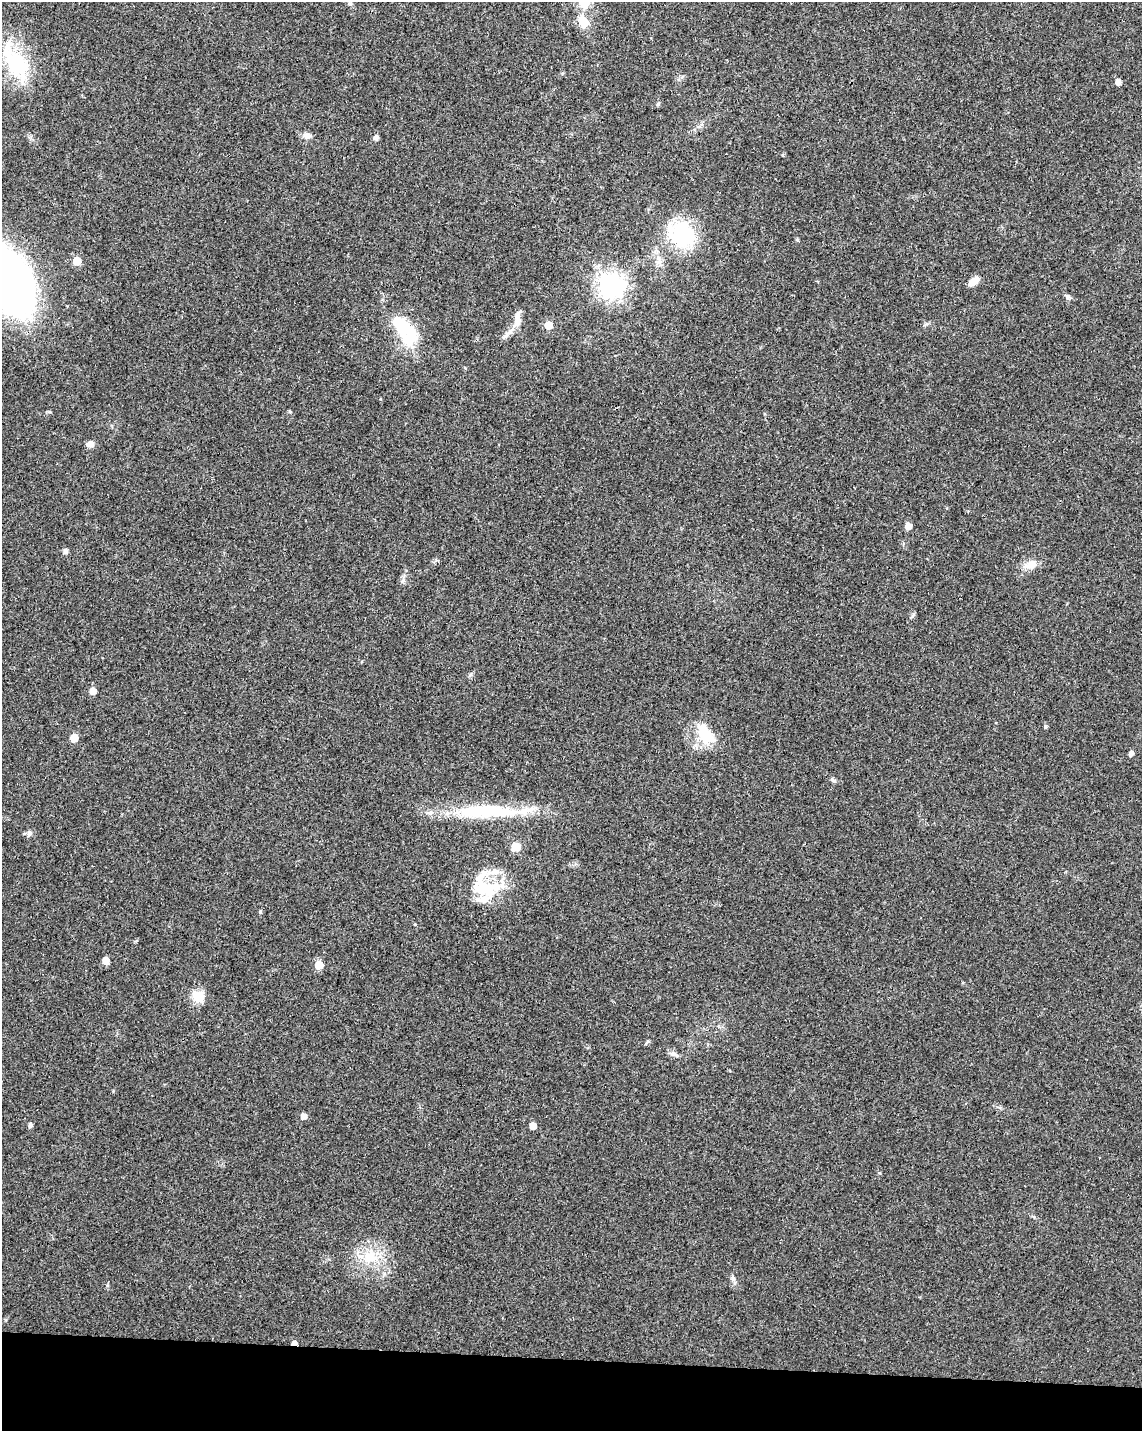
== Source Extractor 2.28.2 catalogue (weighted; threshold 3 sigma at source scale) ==
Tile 11 of 4 x 3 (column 3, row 3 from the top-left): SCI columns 2284-3423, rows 232-1660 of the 4573 x 4801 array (HDU 1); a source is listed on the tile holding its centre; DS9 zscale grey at full resolution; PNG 1144 x 1433 px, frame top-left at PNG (2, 2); no overlay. Shown black and unused: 5% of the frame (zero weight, under 3 of 4 exposures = <1% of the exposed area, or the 3 px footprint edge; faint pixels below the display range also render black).
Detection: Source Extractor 2.28.2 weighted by HDU 2 'WHT'; one run over the whole footprint, this tile lists its part. Background 0.0197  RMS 0.0028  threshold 0.0128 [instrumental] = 3 sigma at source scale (4.5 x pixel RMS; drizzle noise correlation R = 1.50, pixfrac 1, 0.0396/0.0396 arcsec/px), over >= 5 px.
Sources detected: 52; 2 inside a brighter object's white glare — not listed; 4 inside a brighter listed object's ellipse — not listed separately; the other 46 listed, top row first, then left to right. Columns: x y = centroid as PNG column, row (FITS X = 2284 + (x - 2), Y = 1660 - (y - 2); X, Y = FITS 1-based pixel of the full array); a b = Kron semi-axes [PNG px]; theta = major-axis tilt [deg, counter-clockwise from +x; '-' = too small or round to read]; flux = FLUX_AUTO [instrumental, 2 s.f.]
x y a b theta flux
584 2 6 6 - 19
584 22 12 9 -63 5.1
16 63 55 25 -57 20
1118 82 5 4 - 1.9
658 104 5 4 - 0.52
307 135 10 8 5 1.4
376 138 5 5 - 1
682 234 32 27 -51 22
797 240 5 4 - 0.39
77 261 5 5 - 5.7
8 281 51 32 -62 220
974 281 13 7 33 2.7
611 285 8 8 - 260
1068 297 8 6 -37 0.71
517 318 23 8 73 2.8
548 325 5 5 - 5.2
401 326 39 21 -69 12
506 336 11 6 41 1.2
465 368 4 3 - 0.27
90 444 8 7 - 1.5
908 526 5 5 - 2.7
65 551 5 5 - 1.1
1031 564 16 10 27 3
403 581 10 3 69 0.6
93 691 5 5 - 2.5
1045 727 5 3 - 0.35
705 734 30 17 -55 9.2
74 738 5 5 - 5.6
1131 754 5 4 - 1.2
832 780 8 5 -42 0.6
487 811 85 16 0 24
29 833 7 6 - 1
516 847 8 8 - 3.4
484 889 39 21 -18 12
260 912 4 4 - 0.39
106 960 5 5 - 3.4
319 965 5 5 - 7.3
198 996 15 13 -35 4.5
674 1054 10 6 -18 1
303 1116 5 5 - 2.1
30 1125 5 4 - 0.94
533 1126 5 5 - 3.2
879 1173 4 3 - 0.26
370 1257 23 18 -6 8.7
733 1278 6 5 - 0.62
294 1343 5 4 - 1.8
Overlapping masked pixels (flux is a lower limit): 1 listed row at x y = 294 1343
Isophote crosses this tile's border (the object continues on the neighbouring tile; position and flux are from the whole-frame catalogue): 2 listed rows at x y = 584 2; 8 281
Unlisted compact peaks at least as high as the median listed source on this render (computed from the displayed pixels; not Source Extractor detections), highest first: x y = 926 324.